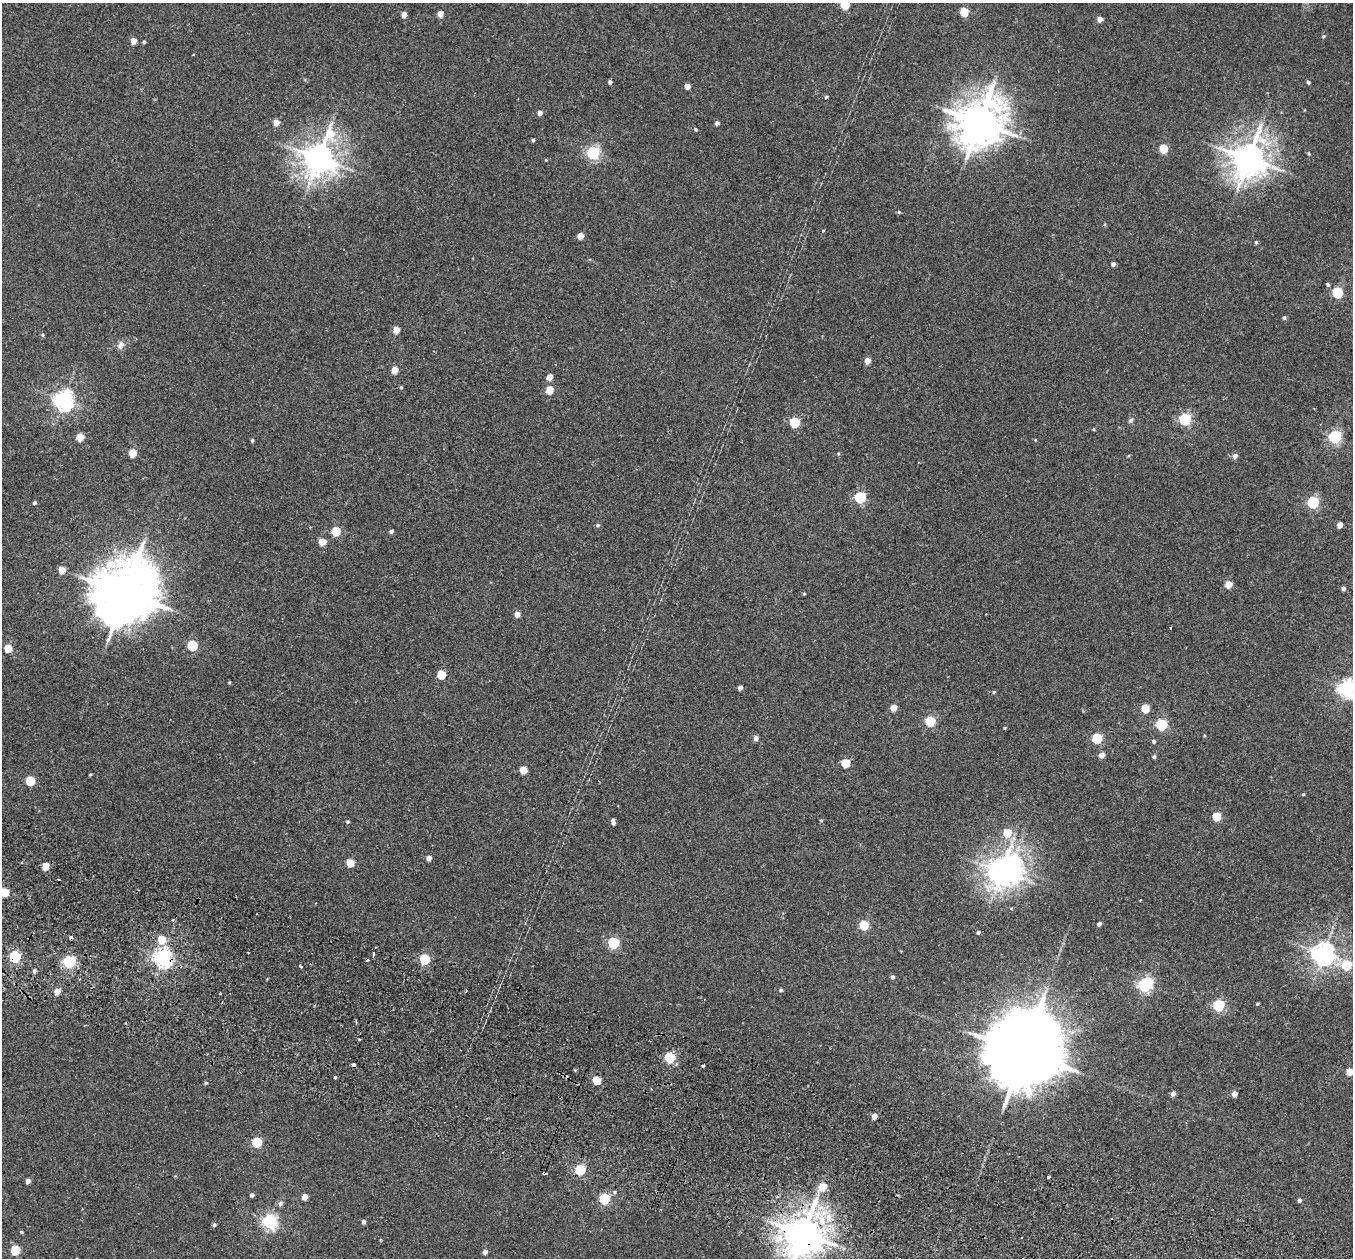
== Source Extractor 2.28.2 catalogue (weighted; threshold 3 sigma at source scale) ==
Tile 6 of 4 x 4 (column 2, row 2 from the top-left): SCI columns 1377-2727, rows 2830-4085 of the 5452 x 5530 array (HDU 1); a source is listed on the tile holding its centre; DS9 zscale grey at full resolution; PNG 1355 x 1260 px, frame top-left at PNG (2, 3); no overlay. Shown black and unused: <1% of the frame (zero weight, under 2 of 3 exposures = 3% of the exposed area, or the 3 px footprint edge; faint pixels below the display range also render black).
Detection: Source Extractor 2.28.2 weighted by HDU 2 'WHT'; one run over the whole footprint, this tile lists its part. Background 0.0409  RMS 0.007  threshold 0.0316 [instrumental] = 3 sigma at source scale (4.5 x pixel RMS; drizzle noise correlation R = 1.50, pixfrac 1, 0.05/0.05 arcsec/px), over >= 5 px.
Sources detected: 152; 1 inside a brighter object's white glare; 6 cosmic-ray / hot-pixel residue — not listed; the other 145 listed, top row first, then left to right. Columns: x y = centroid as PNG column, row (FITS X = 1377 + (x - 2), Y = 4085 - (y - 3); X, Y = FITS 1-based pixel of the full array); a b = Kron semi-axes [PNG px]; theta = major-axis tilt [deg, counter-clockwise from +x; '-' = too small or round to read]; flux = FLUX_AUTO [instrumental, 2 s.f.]
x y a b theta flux
845 4 5 5 - 36
964 12 5 5 - 23
440 14 5 4 - 7.1
404 15 5 4 - 4.8
1100 19 4 4 - 5.1
1323 36 5 4 - 0.88
133 41 5 4 - 6.9
144 42 4 3 - 1
610 82 4 4 - 1.7
1308 82 5 4 - 1.1
687 86 4 4 - 5.5
826 97 4 4 - 0.86
540 113 5 5 - 3.7
979 122 15 12 52 2500
276 123 5 5 - 6.7
717 123 4 4 - 2.3
696 130 5 4 - 1
533 140 4 4 - 1.1
1163 149 5 5 - 24
593 153 6 6 - 120
1309 153 5 3 - 0.76
319 158 12 9 68 1200
1249 159 11 10 - 1500
546 160 4 3 - 0.51
899 212 5 5 - 0.81
823 231 4 4 - 0.59
580 236 5 4 - 7.2
1256 242 5 4 - 1.1
1113 264 4 4 - 2.4
1328 284 4 4 - 1.2
1337 292 6 5 - 60
1284 318 5 4 - 1.2
396 330 5 4 - 9.9
42 335 5 4 - 1
121 345 11 9 73 3.5
867 361 5 4 - 7.7
394 370 5 4 - 9.3
550 377 5 4 - 7.6
401 387 4 4 - 0.75
549 390 5 5 - 16
64 400 7 7 - 350
1185 419 6 5 - 83
1131 420 7 5 49 1.6
795 423 5 5 - 45
1093 429 5 3 - 0.64
80 437 5 5 - 15
1335 437 6 5 - 110
252 440 4 3 - 1.1
133 453 5 5 - 15
838 454 5 3 - 0.68
1235 456 5 5 - 3.2
860 497 6 5 - 68
1313 502 6 5 - 77
34 503 4 4 - 1.3
598 525 5 4 - 1.2
1340 525 4 4 - 6.2
336 531 5 5 - 28
391 531 5 4 - 1.7
322 542 5 5 - 11
62 570 5 5 - 8.9
1228 584 5 5 - 13
1343 588 4 4 - 2.3
125 593 19 16 54 4900
804 594 4 4 - 0.65
517 614 4 4 - 5.3
192 645 5 5 - 45
8 648 5 5 - 19
441 674 5 5 - 21
740 688 4 4 - 3.5
1347 689 6 6 - 270
994 692 4 4 - 0.8
893 708 5 4 - 8.9
1145 708 5 5 - 19
930 721 5 5 - 47
1161 724 5 5 - 72
1005 728 3 3 - 0.63
756 738 5 4 - 3.4
1097 738 5 5 - 48
1154 741 5 4 - 1.3
1102 755 5 4 - 4.7
1154 757 5 4 - 1.3
846 763 5 5 - 25
523 770 5 5 - 15
90 774 5 3 - 0.61
30 781 5 5 - 32
1303 794 4 3 - 0.76
1217 816 5 5 - 26
821 820 4 4 - 0.82
613 821 7 3 -80 2.5
348 822 4 4 - 0.9
1007 833 6 5 - 19
429 858 4 4 - 4.5
350 863 5 5 - 16
45 866 5 5 - 15
1001 871 9 8 - 800
59 879 3 2 - 0.74
5 892 5 5 - 21
1099 924 4 4 - 2.3
864 925 5 5 - 32
978 932 4 3 - 1.4
162 940 6 5 - 16
614 943 5 5 - 66
1323 954 7 7 - 550
15 957 6 5 - 80
163 957 7 6 - 330
424 959 5 5 - 43
69 962 6 5 - 110
1346 965 6 5 - 40
301 966 4 3 - 1.6
34 971 5 5 - 1.5
892 977 4 4 - 2
1145 985 7 6 - 160
781 990 5 4 - 1.2
57 991 5 4 - 7.3
1257 1004 4 3 - 0.79
1219 1005 6 5 - 79
1024 1052 24 18 64 12000
670 1057 5 5 - 57
703 1066 3 3 - 1.8
1350 1072 5 4 - 11
335 1077 4 3 - 3.4
597 1080 5 5 - 18
206 1083 5 4 - 0.96
1173 1094 5 4 - 2.9
1234 1094 5 4 - 5.5
874 1116 5 4 - 6
257 1142 5 5 - 45
580 1170 5 5 - 50
544 1173 3 3 - 4
1049 1177 3 3 - 1.4
28 1181 4 4 - 3.2
823 1187 6 5 - 16
615 1192 5 3 - 0.91
252 1195 4 4 - 1.8
305 1197 5 4 - 6.4
605 1198 5 5 - 55
1300 1200 4 4 - 2
280 1204 7 6 - 2
270 1221 6 6 - 180
364 1222 5 4 - 1.7
214 1225 5 4 - 1.3
21 1232 4 4 - 0.76
803 1234 12 10 68 2000
15 1250 5 5 - 31
485 1252 4 4 - 3.4
Overlapping masked pixels (flux is a lower limit): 4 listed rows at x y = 15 957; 163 957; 544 1173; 803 1234
Isophote crosses this tile's border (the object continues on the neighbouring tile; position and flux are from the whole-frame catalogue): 5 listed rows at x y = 845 4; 1347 689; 5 892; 1350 1072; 803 1234